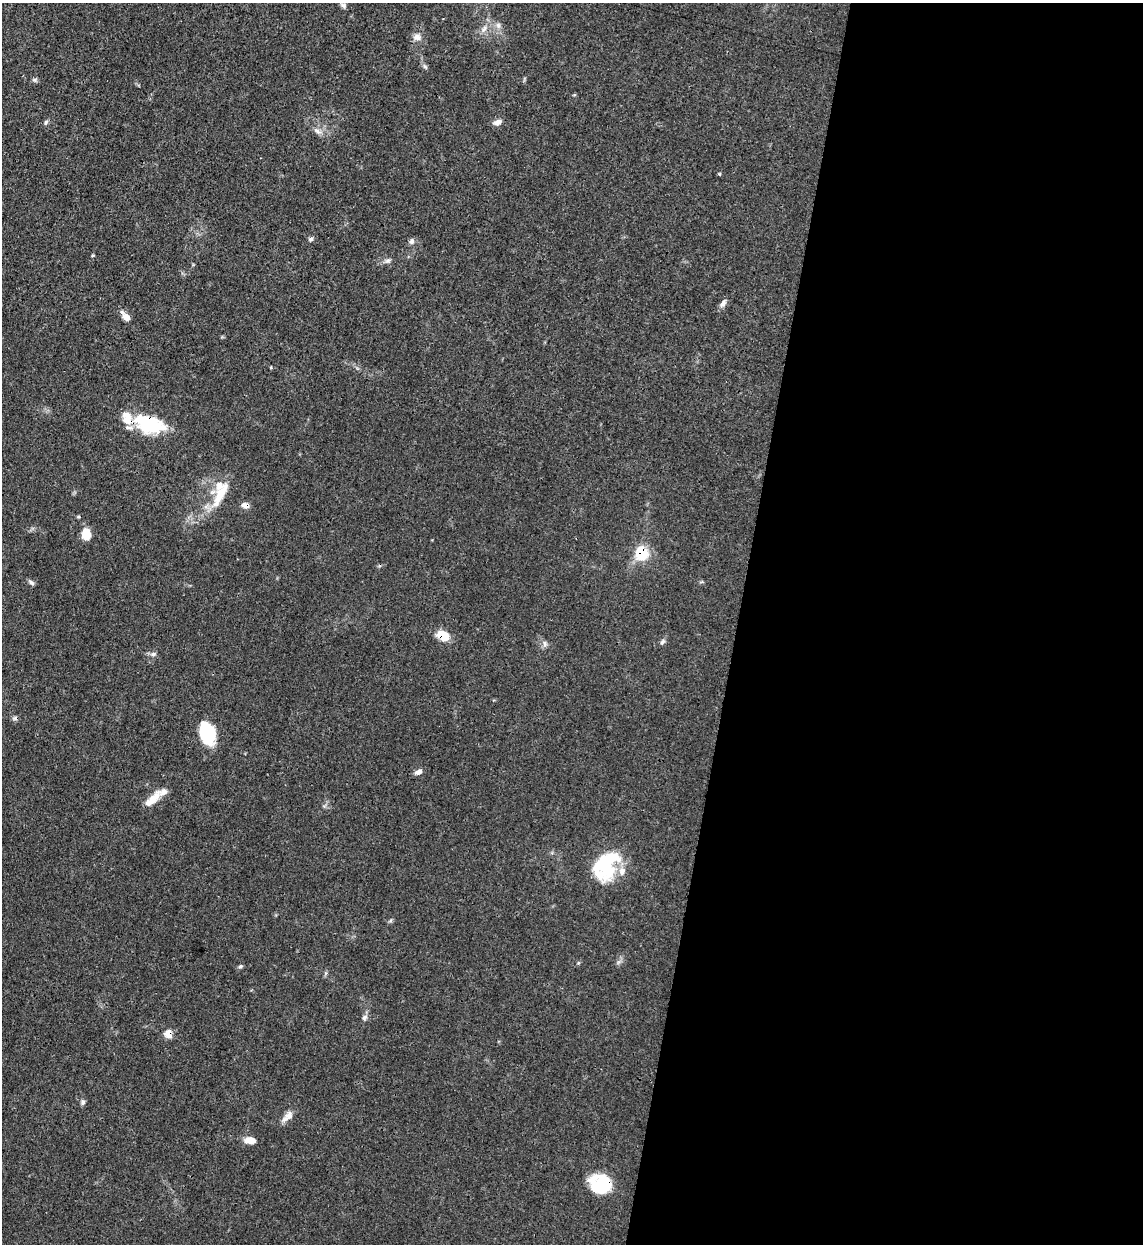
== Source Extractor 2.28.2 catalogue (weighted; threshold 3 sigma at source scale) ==
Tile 12 of 4 x 4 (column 4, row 3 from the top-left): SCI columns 3751-4891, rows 1266-2507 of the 5101 x 5011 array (HDU 1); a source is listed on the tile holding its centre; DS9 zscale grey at full resolution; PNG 1145 x 1246 px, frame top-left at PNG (2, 3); no overlay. Shown black and unused: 36% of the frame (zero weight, under 3 of 4 exposures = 7% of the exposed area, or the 3 px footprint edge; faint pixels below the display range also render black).
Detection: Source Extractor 2.28.2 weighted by HDU 2 'WHT'; one run over the whole footprint, this tile lists its part. Background 0.0171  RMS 0.0027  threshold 0.0122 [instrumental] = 3 sigma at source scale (4.5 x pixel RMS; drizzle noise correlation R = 1.50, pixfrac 1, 0.05/0.05 arcsec/px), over >= 5 px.
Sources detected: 46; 3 inside a brighter object's white glare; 1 cosmic-ray / hot-pixel residue — not listed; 7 inside a brighter listed object's ellipse — not listed separately; the other 35 listed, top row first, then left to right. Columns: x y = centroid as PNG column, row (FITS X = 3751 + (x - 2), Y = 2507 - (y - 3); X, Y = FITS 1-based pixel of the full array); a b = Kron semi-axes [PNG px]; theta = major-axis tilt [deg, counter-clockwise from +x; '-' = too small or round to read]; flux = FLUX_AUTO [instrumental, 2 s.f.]
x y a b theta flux
343 5 9 6 -36 0.75
498 25 9 6 -75 1.1
484 29 11 5 63 1.2
417 37 11 9 -5 1.6
35 80 7 5 19 0.51
46 122 8 5 70 0.5
497 122 10 6 20 1.5
317 131 12 5 -26 1.1
311 239 6 5 - 0.62
412 241 8 6 88 0.8
93 255 5 3 - 0.25
388 261 9 4 1 0.71
723 303 12 6 57 1.2
126 317 11 6 -49 2.3
149 424 33 18 -18 18
221 492 34 14 52 6.6
245 505 8 6 -9 1.6
86 534 10 7 -89 5.8
641 553 13 11 -80 10
31 583 9 5 -37 0.67
443 636 12 8 -24 6.1
662 642 8 6 50 0.66
544 644 7 4 -90 0.66
154 654 7 5 1 0.78
208 730 21 12 -47 10
418 772 10 6 22 1.2
154 798 20 10 53 3.3
603 865 34 25 -84 17
240 966 6 5 - 0.44
365 1017 9 6 58 0.79
168 1034 6 6 - 3.6
83 1102 9 5 89 0.64
289 1116 12 10 61 1.9
250 1140 13 7 -6 2.6
605 1184 23 16 -54 11
Overlapping masked pixels (flux is a lower limit): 6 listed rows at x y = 149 424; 245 505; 641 553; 443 636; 168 1034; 605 1184